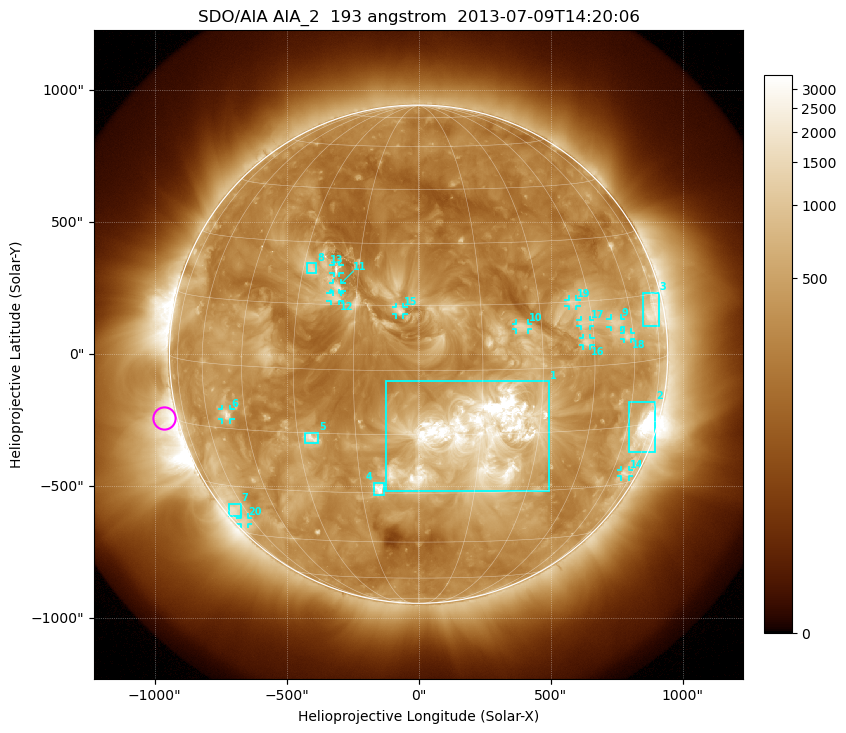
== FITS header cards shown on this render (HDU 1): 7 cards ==
TELESCOP= 'SDO/AIA'
INSTRUME= 'AIA_2'
WAVELNTH=                  193
WAVEUNIT= 'angstrom'
DATE-OBS= '2013-07-09T14:20:06.84'
CTYPE1  = 'HPLN-TAN'
CTYPE2  = 'HPLT-TAN'

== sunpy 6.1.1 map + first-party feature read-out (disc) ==
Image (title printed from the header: SDO/AIA AIA_2  193 angstrom  2013-07-09T14:20:06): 1024 x 1024 px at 2.4 arcsec/px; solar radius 944 arcsec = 393 px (full disc in frame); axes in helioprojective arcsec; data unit not stated in the header (colour bar unlabelled)
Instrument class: DISC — disc imager (sunpy class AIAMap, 193 A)
Bright regions (active regions / flare kernels): reference = the median radial profile (limb darkening/brightening removed); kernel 9 px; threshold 5 sigma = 722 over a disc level ~323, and >= 1.15x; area >= 12 px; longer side >= 9 px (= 22 arcsec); searched inside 0.97 R_sun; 22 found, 20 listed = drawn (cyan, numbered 1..; 13 of them under ~33 arcsec drawn as corner ticks so the feature stays visible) (cap 20 boxes per figure: the strongest are kept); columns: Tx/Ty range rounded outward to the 5 arcsec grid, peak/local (2 s.f.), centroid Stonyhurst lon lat
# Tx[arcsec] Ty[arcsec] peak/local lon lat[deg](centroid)
1 -125..495 -520..-100 18 +14 -16
2 795..900 -375..-180 18 +69 -16
3 850..910 105..235 5.9 +72 +11
4 -170..-130 -535..-485 8.5 -10 -29
5 -435..-380 -335..-295 5.7 -26 -16
6 -745..-710 -250..-205 5.8 -52 -12
7 -720..-675 -615..-565 4.6 -66 -37
8 -425..-385 305..345 3.8 -28 +23
9 725..765 100..135 4.1 +53 +10
10 370..415 90..115 3.7 +25 +10
11 -325..-290 235..270 4.7 -20 +19
12 -335..-300 200..230 4.1 -20 +17
13 -325..-300 305..335 4.6 -21 +23
14 765..800 -465..-440 4.1 +69 -27
15 -85..-55 150..180 4.3 -4 +14
16 625..650 30..60 4.2 +43 +6
17 615..650 105..130 3.5 +43 +10
18 780..805 55..85 4.2 +57 +6
19 565..600 180..210 3.5 +40 +15
20 -675..-645 -645..-620 3.6 -66 -40
Off-limb structures (1.02-1.3 R_sun): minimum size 162 px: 3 found; the strongest spans PA ~70..145 deg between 1.02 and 1.3 R_sun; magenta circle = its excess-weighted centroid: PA ~105 deg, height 1.06 R_sun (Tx ~-965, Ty ~-245 arcsec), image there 3.8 x the reference